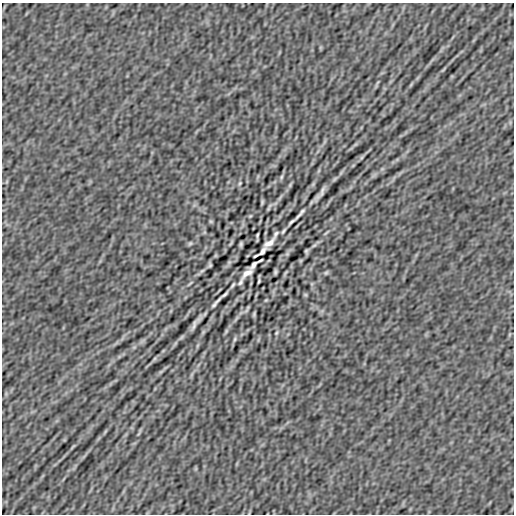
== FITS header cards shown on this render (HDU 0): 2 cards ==
NAXIS1  =                  512
NAXIS2  =                  512

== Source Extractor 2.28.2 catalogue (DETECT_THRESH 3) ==
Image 512 x 512 px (HDU 0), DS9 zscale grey, 1 PNG px = 1 image px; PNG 516 x 516 px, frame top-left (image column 1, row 512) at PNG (2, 3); no overlay
Background -9.75e-07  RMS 2.7e-05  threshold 8.04e-05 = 3 sigma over >= 5 px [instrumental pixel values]
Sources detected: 49; all 49 listed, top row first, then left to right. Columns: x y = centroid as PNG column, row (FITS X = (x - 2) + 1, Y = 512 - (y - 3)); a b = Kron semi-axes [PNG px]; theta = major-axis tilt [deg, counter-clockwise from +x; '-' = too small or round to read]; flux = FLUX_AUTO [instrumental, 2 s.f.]
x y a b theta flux
443 70 10 3 50 0.0032
361 157 7 3 71 0.0018
281 177 7 4 76 0.0029
240 183 6 4 72 0.0022
290 185 8 4 54 0.0029
320 194 16 3 55 0.01
280 198 11 3 55 0.0043
262 202 5 2 - 0.0025
300 214 13 2 50 0.0057
250 216 4 3 - 0.0017
211 221 5 4 - 0.002
292 221 8 2 42 0.0037
283 231 6 3 56 0.0029
326 233 12 2 39 0.0029
276 234 7 3 57 0.0032
257 235 4 2 - 0.0021
190 243 7 4 39 0.0029
269 243 11 5 37 0.012
241 244 4 3 - 0.0031
314 245 8 4 37 0.0034
262 251 9 4 46 0.0034
306 251 4 3 - 0.0026
287 254 6 5 - 0.003
255 256 4 2 - 0.0021
261 260 4 2 - 0.0021
210 265 4 3 - 0.0026
254 265 9 4 48 0.0022
202 271 8 4 37 0.0034
275 272 4 3 - 0.0031
247 273 11 5 40 0.012
326 273 7 4 39 0.0029
259 281 5 2 - 0.0023
240 282 7 3 59 0.0031
190 283 12 2 39 0.0029
233 285 6 3 56 0.0029
224 295 8 2 42 0.0037
305 295 5 4 - 0.002
266 300 4 3 - 0.0017
216 302 13 2 50 0.0057
248 308 8 4 61 0.0021
254 314 5 2 - 0.0025
236 318 11 3 55 0.0043
196 322 16 3 55 0.01
203 332 7 4 72 0.0026
276 333 6 4 72 0.0022
235 339 7 4 76 0.0029
155 359 7 3 71 0.0019
105 431 10 2 55 0.0033
73 447 12 3 45 0.0038